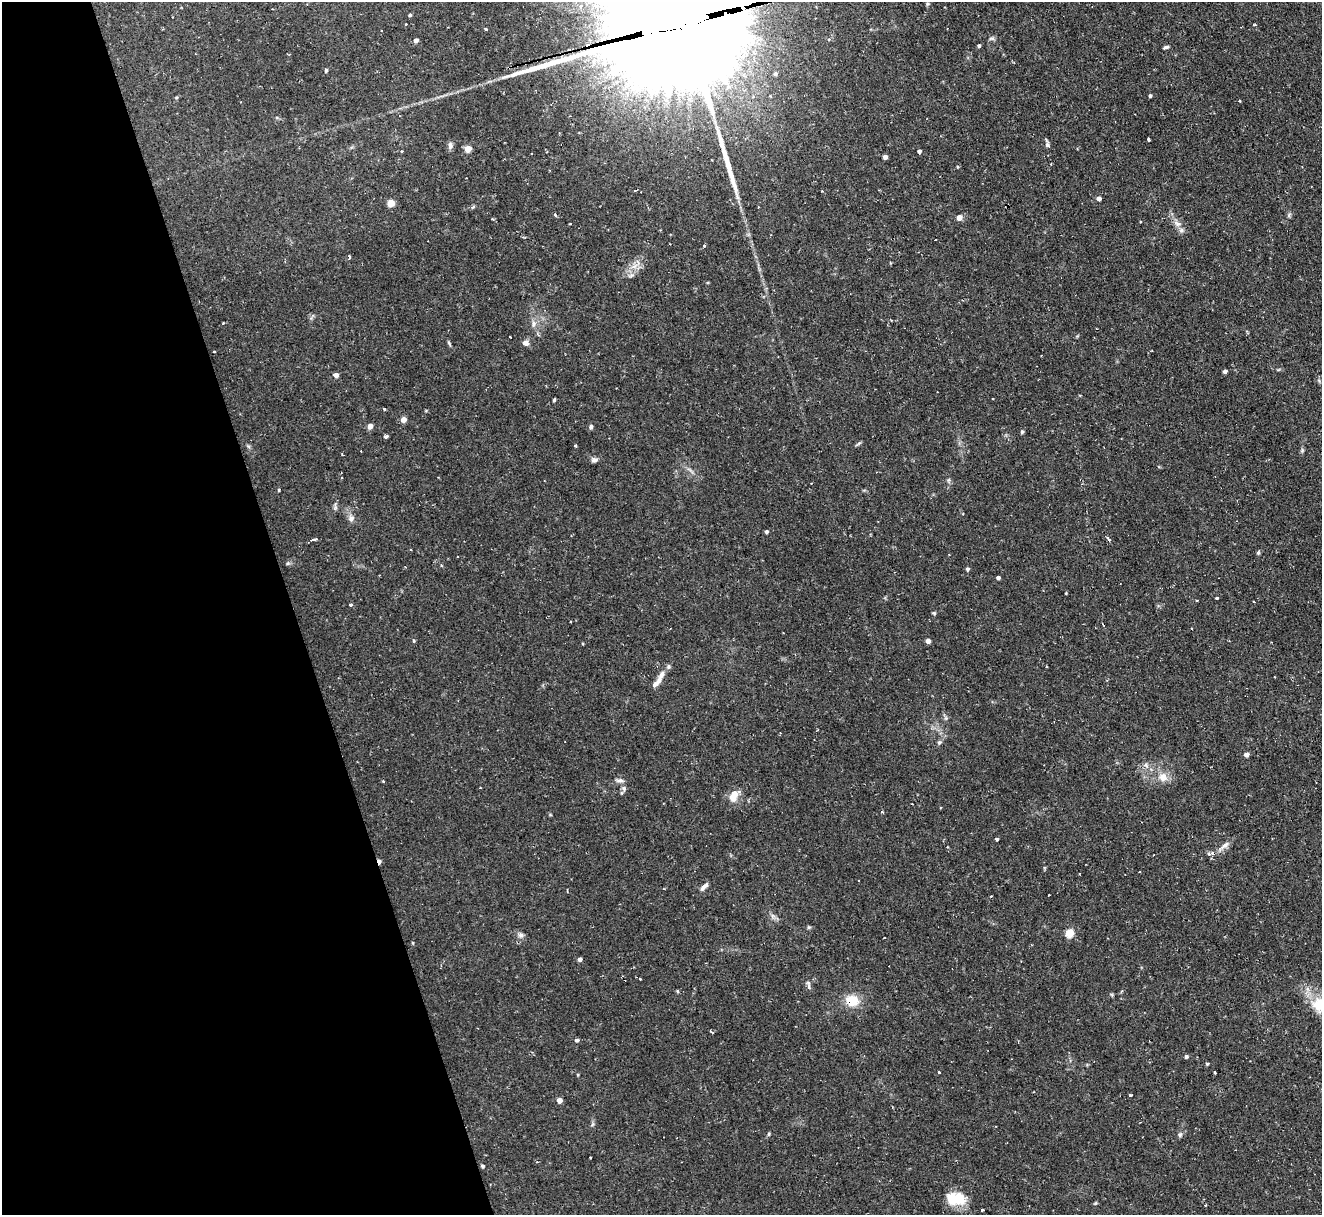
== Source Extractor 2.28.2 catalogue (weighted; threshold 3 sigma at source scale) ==
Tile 5 of 4 x 4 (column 1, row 2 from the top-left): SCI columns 1-1320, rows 2567-3779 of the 5279 x 5261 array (HDU 1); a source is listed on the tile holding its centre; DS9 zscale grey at full resolution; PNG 1324 x 1217 px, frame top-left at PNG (2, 2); no overlay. Shown black and unused: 22% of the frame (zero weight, under 2 of 3 exposures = <1% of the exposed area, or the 3 px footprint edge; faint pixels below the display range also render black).
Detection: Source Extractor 2.28.2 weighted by HDU 2 'WHT'; one run over the whole footprint, this tile lists its part. Background 0.126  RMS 0.0071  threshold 0.0318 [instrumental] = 3 sigma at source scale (4.5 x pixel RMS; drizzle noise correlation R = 1.50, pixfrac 1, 0.05/0.05 arcsec/px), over >= 5 px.
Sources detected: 126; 2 inside a brighter object's white glare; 3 cosmic-ray / hot-pixel residue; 1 long thin detection or spike segment (spike, bleed or trail) — not listed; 5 inside a brighter listed object's ellipse — not listed separately; the other 115 listed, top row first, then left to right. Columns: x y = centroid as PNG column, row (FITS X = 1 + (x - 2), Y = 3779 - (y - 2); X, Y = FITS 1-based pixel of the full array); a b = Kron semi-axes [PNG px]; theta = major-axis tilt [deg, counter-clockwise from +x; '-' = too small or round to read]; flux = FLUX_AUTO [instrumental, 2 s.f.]
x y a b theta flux
927 4 6 4 72 0.83
581 6 6 5 - 2.5
410 15 4 4 - 1
406 24 3 2 - 0.57
680 24 64 34 13 44000
1255 25 4 3 - 0.91
486 29 3 3 - 2
991 38 9 4 0 1.4
416 40 4 4 - 2.6
979 46 4 4 - 1.1
1166 47 7 3 19 1.3
326 70 5 4 - 0.85
775 74 6 5 - 1.3
1150 96 3 3 - 1.3
1239 101 3 3 - 0.69
1148 139 4 3 - 2
450 145 10 6 81 2.3
1047 145 6 5 - 1.5
468 149 5 4 - 12
402 151 3 3 - 0.84
919 151 4 3 - 1.8
885 157 4 4 - 2.9
1051 164 2 2 - 0.65
957 167 4 3 - 0.69
1099 198 4 4 - 3.5
390 203 6 6 - 6.9
473 207 6 4 19 0.98
555 215 3 3 - 2.3
1289 215 7 4 72 1.1
959 217 4 4 - 7.1
492 219 3 3 - 0.89
1177 223 11 7 -28 3.6
935 240 2 2 - 0.64
704 245 4 3 - 0.84
349 257 4 3 - 3
634 266 8 5 30 3.3
631 275 8 5 20 1.8
223 323 3 3 - 0.56
534 323 10 6 89 2.9
449 343 7 4 -55 1
525 343 6 6 - 3.7
214 351 3 2 - 0.69
1041 355 3 2 - 0.73
1225 371 4 4 - 2.5
336 375 5 4 - 3.2
993 398 3 2 - 0.67
554 400 3 3 - 1
384 409 3 3 - 2.3
403 419 4 4 - 6.2
370 426 4 4 - 5.5
591 427 5 5 - 1.5
1022 432 4 4 - 1.5
385 436 4 3 - 4
859 443 7 4 44 1.1
1302 450 6 5 - 1.1
594 460 8 6 11 2.3
341 478 3 2 - 1.1
948 480 6 4 70 0.98
335 507 12 4 -89 1.7
351 518 9 8 - 3
766 531 4 4 - 1.6
1108 538 7 3 -51 2
313 540 5 3 - 5.1
411 550 2 2 - 0.54
1258 553 6 4 74 1.1
967 569 5 4 - 1.3
998 577 4 3 - 1.9
1217 598 3 3 - 1.1
1197 600 3 2 - 0.59
350 605 3 3 - 2.4
934 613 5 4 - 0.98
414 640 6 3 -71 0.71
928 641 4 4 - 3.9
661 675 14 6 62 4
946 718 6 6 - 1.4
939 742 6 5 - 1.5
1246 754 4 4 - 3.8
1163 777 12 11 - 6.9
383 781 3 3 - 0.69
620 781 11 6 -2 2.3
624 788 8 6 -50 1.7
734 794 12 11 - 6.3
997 839 3 3 - 1.2
1225 845 15 6 36 3.8
948 847 3 3 - 0.65
1212 853 9 4 10 3.7
704 886 14 5 42 3
1049 895 3 2 - 0.74
991 896 3 3 - 0.76
772 916 7 4 -89 1.6
809 927 5 4 - 0.97
1069 933 5 5 - 27
521 935 8 7 - 2.4
884 938 3 3 - 1
580 959 4 4 - 2.2
640 979 3 3 - 0.72
809 987 11 5 -81 1.8
678 991 3 3 - 1.4
852 1000 13 11 -13 15
1319 1005 24 20 -47 22
576 1040 5 5 - 1.3
1186 1056 4 4 - 1.4
1207 1064 4 3 - 1
939 1072 3 3 - 0.91
1215 1073 3 2 - 0.74
1130 1095 4 3 - 3.9
559 1100 4 4 - 5
592 1124 7 4 45 1.1
769 1134 5 3 - 0.83
1180 1134 7 6 - 1.7
483 1166 4 4 - 1.3
958 1199 21 16 24 16
1095 1203 6 4 88 0.76
1205 1205 3 3 - 0.64
982 1210 3 3 - 1.3
Overlapping masked pixels (flux is a lower limit): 3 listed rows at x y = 680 24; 1212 853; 852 1000
Isophote crosses this tile's border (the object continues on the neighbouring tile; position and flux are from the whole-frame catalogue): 2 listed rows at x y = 680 24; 1319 1005
Unlisted compact peaks at least as high as the median listed source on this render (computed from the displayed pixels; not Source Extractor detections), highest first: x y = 279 490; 288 563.